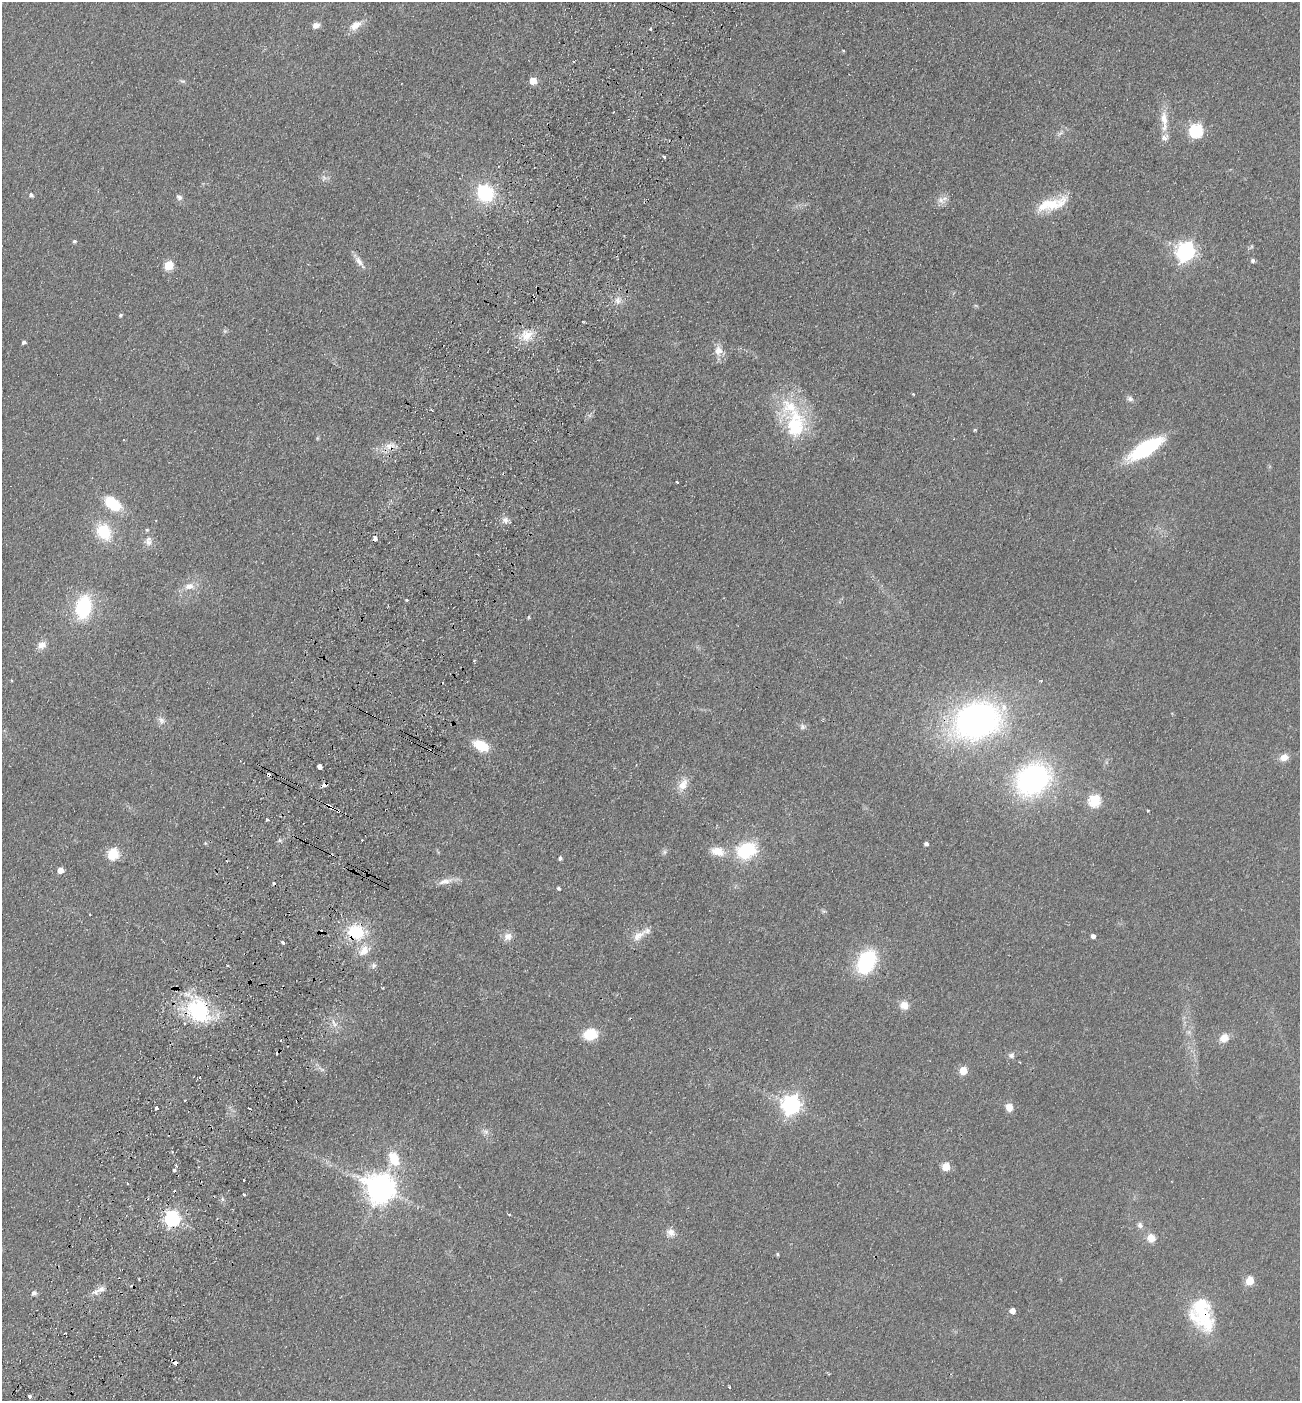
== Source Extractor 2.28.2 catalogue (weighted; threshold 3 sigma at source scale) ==
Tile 7 of 4 x 4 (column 3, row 2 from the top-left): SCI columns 2793-4090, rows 2826-4224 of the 5718 x 5651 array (HDU 1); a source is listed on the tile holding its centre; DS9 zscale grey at full resolution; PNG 1302 x 1403 px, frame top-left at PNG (2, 2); no overlay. Shown black and unused: <1% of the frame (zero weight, under 2 of 3 exposures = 3% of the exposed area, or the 3 px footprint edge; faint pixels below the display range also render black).
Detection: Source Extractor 2.28.2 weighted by HDU 2 'WHT'; one run over the whole footprint, this tile lists its part. Background 0.0766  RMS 0.0099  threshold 0.0447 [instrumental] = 3 sigma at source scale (4.5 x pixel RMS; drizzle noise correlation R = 1.50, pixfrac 1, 0.05/0.05 arcsec/px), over >= 5 px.
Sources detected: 136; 2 inside a brighter object's white glare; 12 cosmic-ray / hot-pixel residue — not listed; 5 inside a brighter listed object's ellipse — not listed separately; the other 117 listed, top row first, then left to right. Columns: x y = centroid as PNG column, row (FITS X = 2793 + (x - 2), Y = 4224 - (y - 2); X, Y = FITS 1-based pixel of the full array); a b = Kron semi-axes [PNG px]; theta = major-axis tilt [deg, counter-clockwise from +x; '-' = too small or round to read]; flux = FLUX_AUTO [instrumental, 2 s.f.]
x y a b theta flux
316 25 9 7 20 5.2
355 25 18 10 35 10
650 29 3 3 - 3.4
843 51 4 4 - 0.93
182 81 9 4 -20 2
533 81 5 5 - 18
1164 119 21 10 -84 14
1196 131 6 6 - 160
1060 133 9 3 32 2.4
664 157 3 3 - 3.8
324 178 11 6 80 3.7
485 193 15 13 -57 65
31 195 5 5 - 2.8
179 197 8 6 -42 3.1
941 200 12 8 -46 6.1
1052 204 42 13 16 33
74 241 4 4 - 1.8
1186 252 8 7 - 460
1253 260 5 4 - 2.8
359 262 21 7 -53 6.6
169 265 5 5 - 44
618 301 10 7 -84 5.4
120 315 5 4 - 1.6
527 335 16 14 29 16
24 342 4 4 - 2.3
718 351 13 10 -85 9.8
913 394 4 3 - 0.96
1130 399 9 7 -32 3.3
431 410 3 2 - 1.4
795 425 34 14 -75 110
975 430 4 3 - 1.1
317 438 6 4 -72 1.1
390 446 13 10 -13 9.3
1145 449 29 11 32 110
677 482 3 2 - 1.6
112 504 19 11 -38 35
505 520 10 8 -74 4.9
147 530 6 4 21 1.5
103 532 18 14 -52 36
148 542 11 8 -6 5.3
189 586 15 10 2 9.6
406 600 3 3 - 1.9
83 607 22 15 79 66
528 617 4 4 - 1.2
41 645 11 9 33 7.7
474 660 3 3 - 1
161 720 11 8 -58 4.8
977 720 32 25 16 410
802 727 8 7 - 2.9
481 746 16 9 -27 27
1284 757 12 9 18 7.5
319 766 4 4 - 15
269 775 4 3 - 11
1033 780 30 24 35 210
324 785 6 4 21 5.9
683 785 16 10 58 11
1095 801 6 6 - 94
330 807 9 3 -33 10
1148 810 3 3 - 1.8
267 819 3 3 - 3.7
279 840 6 4 -72 1.5
205 843 6 3 -72 0.99
926 844 4 4 - 2.7
717 851 19 11 -13 15
747 851 25 18 21 53
664 852 7 6 - 2.2
113 854 6 6 - 83
560 858 5 3 - 2.5
60 870 5 5 - 10
445 881 21 8 12 8.9
558 888 5 4 - 1.5
824 911 6 4 18 1.4
356 932 19 16 -7 43
638 936 22 10 36 11
1093 936 4 4 - 3.6
508 937 12 10 31 7
282 942 3 3 - 2.4
364 951 17 10 42 12
866 962 21 14 63 88
228 966 3 2 - 1.1
373 966 8 6 65 3.1
382 988 3 2 - 0.91
904 1005 12 10 -26 8.7
196 1010 39 28 -15 75
334 1024 14 6 -65 5.8
590 1034 11 9 12 36
1224 1038 11 9 39 9.6
1011 1055 8 7 - 3.4
322 1069 9 5 -26 2.9
963 1070 5 5 - 28
185 1100 3 2 - 1.8
791 1105 7 7 - 490
1009 1107 9 8 - 8
156 1108 3 3 - 5.1
486 1132 7 6 - 3.1
394 1159 17 11 -68 24
946 1167 5 5 - 29
174 1170 3 3 - 4.8
244 1180 3 2 - 0.76
128 1183 3 2 - 1.9
381 1188 9 9 - 1500
244 1195 3 3 - 2.6
222 1199 6 4 -71 1.8
509 1215 3 3 - 2.6
172 1218 7 6 - 250
1140 1225 8 7 - 3.6
671 1232 11 11 - 6.6
1151 1238 10 10 - 9.7
778 1254 5 4 - 1.3
1250 1281 5 5 - 32
101 1289 12 8 26 5.1
34 1293 7 7 - 2.8
1013 1311 5 5 - 7
1203 1314 47 20 -66 59
175 1363 4 3 - 4.9
729 1387 3 2 - 0.95
30 1396 3 3 - 3.8
Overlapping masked pixels (flux is a lower limit): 9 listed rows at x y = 390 446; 269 775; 324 785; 330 807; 356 932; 196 1010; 172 1218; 1203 1314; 175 1363